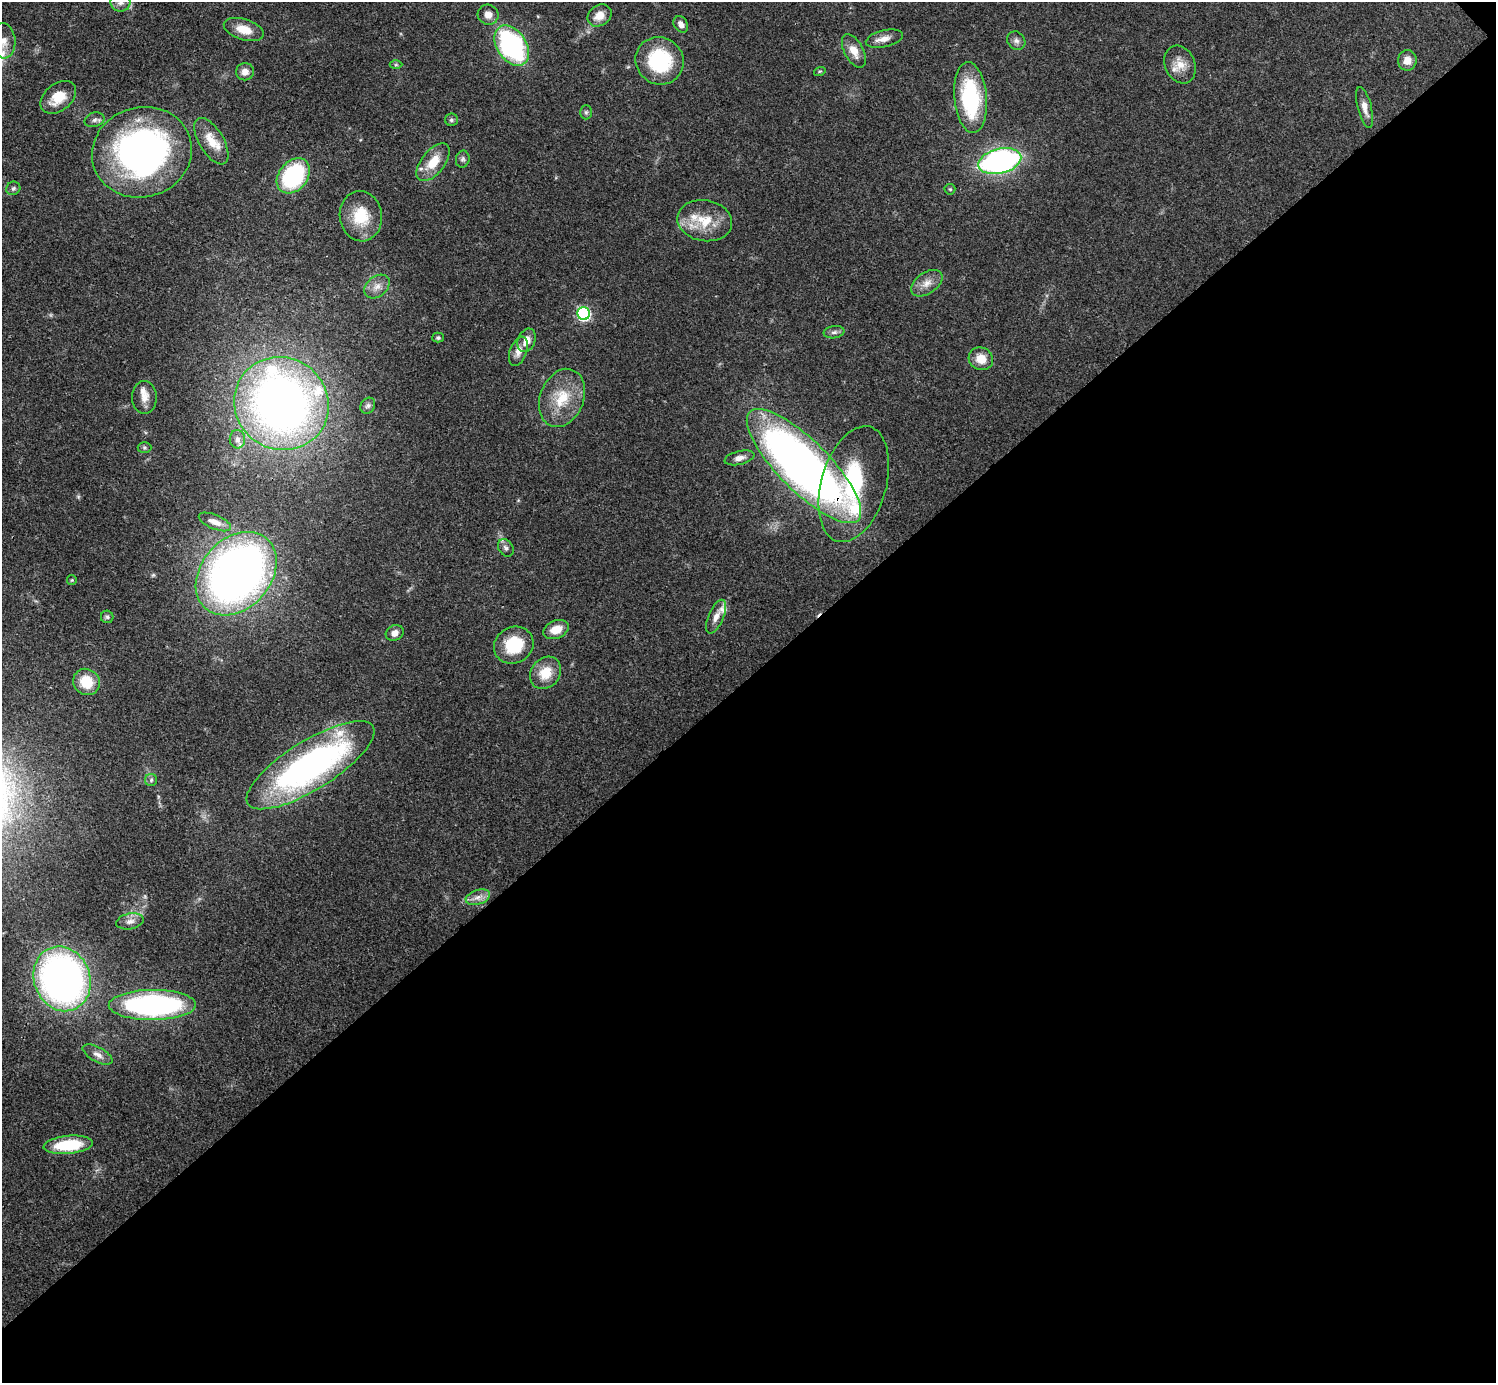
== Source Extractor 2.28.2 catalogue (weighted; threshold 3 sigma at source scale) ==
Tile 12 of 4 x 4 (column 4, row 3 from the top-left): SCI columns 4486-5979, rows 1538-2918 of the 5980 x 5979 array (HDU 1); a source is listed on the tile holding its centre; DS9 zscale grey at full resolution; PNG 1498 x 1385 px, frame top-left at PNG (2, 2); each listed source drawn as its Kron ellipse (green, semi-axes under 4 px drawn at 4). Shown black and unused: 51% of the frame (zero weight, under 3 of 4 exposures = <1% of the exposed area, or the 3 px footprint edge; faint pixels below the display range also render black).
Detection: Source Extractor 2.28.2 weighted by HDU 2 'WHT'; one run over the whole footprint, this tile lists its part. Background 0.0612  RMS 0.0056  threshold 0.0251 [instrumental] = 3 sigma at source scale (4.5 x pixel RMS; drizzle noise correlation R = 1.50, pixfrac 1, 0.05/0.05 arcsec/px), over >= 5 px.
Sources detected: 76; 1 too faint to see at this stretch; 1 inside a brighter object's white glare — neither listed nor drawn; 6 inside a brighter listed object's ellipse — not listed separately; the other 68 listed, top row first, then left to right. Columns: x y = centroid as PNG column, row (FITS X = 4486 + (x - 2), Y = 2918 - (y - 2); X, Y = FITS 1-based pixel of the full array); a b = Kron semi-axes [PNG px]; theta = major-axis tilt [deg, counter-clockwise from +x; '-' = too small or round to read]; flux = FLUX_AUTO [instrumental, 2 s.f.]
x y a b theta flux
120 2 10 9 - 3.4
488 15 10 10 - 4.4
599 15 13 10 35 6.9
681 24 9 6 -56 3.2
244 29 20 10 -17 9.4
884 39 19 8 14 4.9
3 41 18 12 -85 6.1
1016 41 10 8 -47 2.5
512 46 22 14 -56 99
854 51 18 9 -62 6.9
1407 60 10 9 - 5.3
660 61 24 23 - 41
396 65 6 4 0 0.82
1180 65 20 15 -67 8.1
820 71 6 3 18 0.66
245 72 9 8 - 4
58 97 20 13 39 11
971 97 35 16 -85 56
1365 107 21 7 -76 4.8
586 112 7 6 - 1.1
94 120 10 7 17 2
451 120 6 6 - 1.4
211 141 26 12 -59 10
142 152 50 45 16 190
463 159 8 7 - 1.6
1000 161 22 12 14 140
433 162 22 11 52 13
293 176 19 14 51 61
13 188 7 6 - 1.4
950 189 5 5 - 0.81
361 216 25 21 -84 18
705 221 27 20 -10 18
927 283 18 10 35 5.7
377 286 14 10 39 4.9
584 314 6 6 - 88
834 332 10 6 8 1.8
438 338 5 5 - 1.1
527 340 12 8 68 5.8
518 351 15 8 69 4.4
981 359 12 11 - 7.8
144 397 16 12 -89 5.8
562 398 30 22 69 21
281 403 48 46 -36 390
368 406 8 7 - 1.5
237 439 9 7 -89 2.7
144 447 7 5 -1 1.1
739 458 15 6 14 3.3
804 466 76 25 -45 410
854 484 59 32 74 87
215 522 17 7 -23 4.7
506 548 9 7 -56 2
236 574 46 34 48 390
72 580 5 4 - 0.66
107 617 6 6 - 1.1
716 617 18 7 67 4.4
556 629 13 9 22 7.7
395 633 9 7 29 3.4
514 645 20 18 29 23
545 673 17 14 51 12
86 682 14 12 -41 14
311 765 74 24 32 200
151 780 6 6 - 1.3
478 897 12 7 18 3.9
130 921 14 8 11 3.4
62 979 33 28 -69 260
152 1005 44 15 0 150
98 1055 16 7 -29 3.9
68 1145 24 9 5 26
Overlapping masked pixels (flux is a lower limit): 1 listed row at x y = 854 484
Isophote crosses this tile's border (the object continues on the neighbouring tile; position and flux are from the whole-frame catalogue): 2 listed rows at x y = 120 2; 3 41